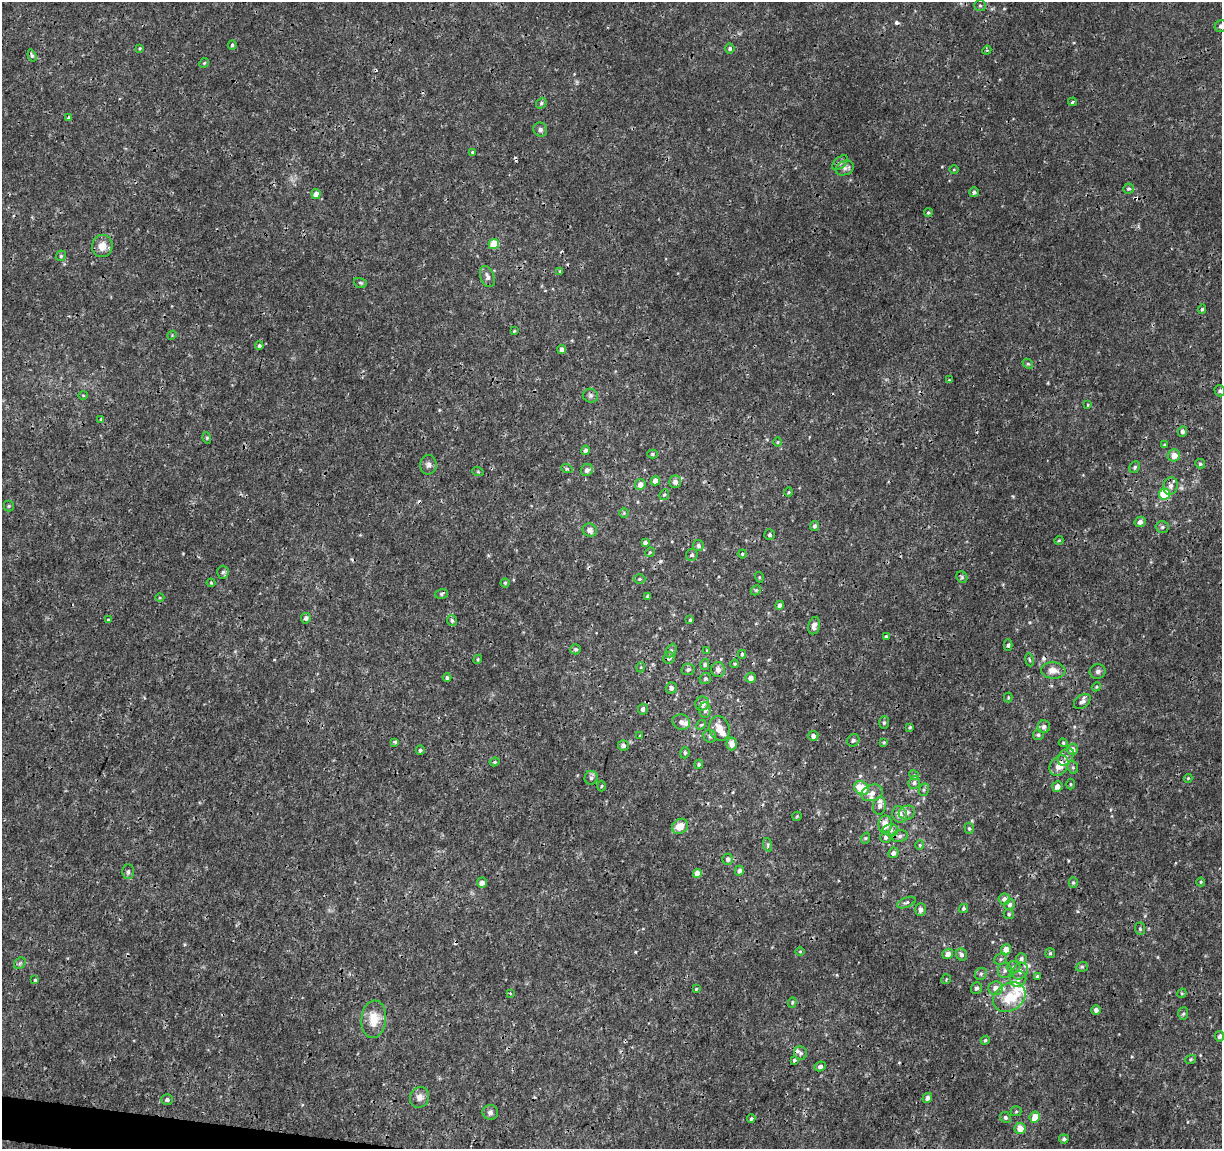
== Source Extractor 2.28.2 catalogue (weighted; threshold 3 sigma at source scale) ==
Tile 7 of 4 x 4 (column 3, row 2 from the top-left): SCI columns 2443-3662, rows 2518-3664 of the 4892 x 5096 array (HDU 1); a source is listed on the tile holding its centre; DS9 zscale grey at full resolution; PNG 1224 x 1151 px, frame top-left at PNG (2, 2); each listed source drawn as its Kron ellipse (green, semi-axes under 4 px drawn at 4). Shown black and unused: <1% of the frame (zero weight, under 3 of 4 exposures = <1% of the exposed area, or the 3 px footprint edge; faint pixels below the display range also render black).
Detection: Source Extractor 2.28.2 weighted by HDU 2 'WHT'; one run over the whole footprint, this tile lists its part. Background 0.00125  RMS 9.5e-04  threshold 0.00428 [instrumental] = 3 sigma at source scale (4.5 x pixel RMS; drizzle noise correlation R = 1.50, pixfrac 1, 0.0396/0.0396 arcsec/px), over >= 5 px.
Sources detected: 236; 10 cosmic-ray / hot-pixel residue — neither listed nor drawn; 8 inside a brighter listed object's ellipse — not listed separately; the other 218 listed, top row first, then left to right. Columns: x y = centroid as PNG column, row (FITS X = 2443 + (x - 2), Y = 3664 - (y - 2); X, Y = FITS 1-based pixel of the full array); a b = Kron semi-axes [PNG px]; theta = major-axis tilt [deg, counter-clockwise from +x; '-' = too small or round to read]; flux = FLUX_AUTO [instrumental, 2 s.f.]
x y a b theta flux
980 6 6 5 - 0.18
1221 26 6 5 - 0.34
232 45 5 4 - 0.16
140 48 4 3 - 0.1
730 49 5 5 - 0.18
987 50 5 3 - 0.1
32 55 6 4 -71 0.18
204 63 5 4 - 0.12
1073 102 4 3 - 0.12
541 103 6 5 - 0.17
69 118 4 4 - 0.21
540 130 7 6 - 0.27
472 152 4 3 - 0.13
840 163 9 5 42 0.26
845 168 9 7 26 0.36
954 169 5 3 - 0.083
1129 189 5 5 - 0.16
974 192 5 5 - 0.2
316 194 5 4 - 0.57
928 213 4 4 - 0.15
494 244 5 5 - 2.8
102 246 11 10 - 1
61 256 5 4 - 0.13
560 271 4 3 - 0.095
487 276 11 6 -69 0.39
360 283 6 5 - 0.17
1202 309 5 4 - 0.14
514 331 3 3 - 0.097
172 335 5 3 - 0.084
259 346 4 4 - 0.22
562 350 4 4 - 0.41
1028 364 6 4 -41 0.14
949 380 4 3 - 0.087
1220 391 6 5 - 0.19
83 395 5 3 - 0.089
590 396 8 7 - 0.28
1088 405 4 2 - 0.084
101 419 4 4 - 0.12
1182 431 5 4 - 0.34
207 438 5 3 - 0.1
778 442 5 3 - 0.096
1164 445 4 4 - 0.11
585 450 5 4 - 0.31
652 454 5 4 - 0.15
1174 455 6 6 - 0.9
1200 464 5 5 - 0.15
428 465 10 8 88 0.36
1135 467 6 5 - 0.2
567 469 6 3 -18 0.11
587 470 6 6 - 0.37
478 472 6 3 -19 0.1
656 481 5 4 - 0.79
675 482 6 6 - 0.46
640 484 5 5 - 0.64
1171 486 9 7 76 0.46
789 492 4 3 - 0.088
664 494 5 4 - 0.14
1164 494 5 5 - 4.4
9 506 5 5 - 0.11
624 513 4 4 - 0.11
1140 522 5 5 - 0.39
815 526 5 4 - 0.22
1162 527 7 5 2 0.2
590 530 7 6 - 0.43
770 535 5 5 - 0.2
1059 540 4 3 - 0.079
645 543 4 4 - 0.25
698 545 5 5 - 0.23
650 552 5 4 - 0.11
742 554 4 4 - 0.12
692 555 6 5 - 0.22
223 572 6 5 - 0.21
759 577 5 3 - 0.089
962 577 6 5 - 0.15
639 579 6 5 - 0.15
211 583 4 4 - 0.094
505 583 4 4 - 0.12
756 590 6 4 44 0.14
441 594 6 5 - 0.19
648 596 4 3 - 0.17
160 598 4 3 - 0.086
780 605 4 4 - 0.45
306 618 5 5 - 0.26
108 620 3 3 - 0.099
452 620 5 5 - 0.26
690 620 4 3 - 0.12
814 625 9 5 77 0.42
886 637 3 3 - 0.14
1008 645 5 4 - 0.19
576 649 5 5 - 0.22
707 650 4 2 - 0.077
671 651 7 5 64 0.21
742 654 4 4 - 0.13
669 658 6 5 - 0.32
478 659 4 3 - 0.096
1029 660 6 3 -80 0.11
705 664 5 4 - 0.16
735 664 4 3 - 0.095
641 667 5 3 - 0.094
688 669 6 5 - 0.24
718 670 7 7 - 0.51
1053 670 12 8 -3 0.8
1098 671 8 7 - 0.3
447 678 4 4 - 0.21
751 678 5 5 - 0.52
705 679 6 5 - 0.18
1096 687 5 3 - 0.098
671 688 6 5 - 0.38
1008 697 5 4 - 0.11
1082 701 9 6 37 0.37
702 704 7 6 - 0.71
643 709 5 5 - 0.28
705 710 8 5 90 0.29
681 722 9 7 -21 0.41
884 723 6 5 - 0.18
701 725 5 4 - 0.12
910 727 4 3 - 0.12
1044 727 6 6 - 0.33
719 728 12 10 -72 1.2
1038 735 5 5 - 0.18
640 736 4 3 - 0.091
710 736 6 6 - 0.22
813 736 5 5 - 0.4
853 740 6 6 - 0.26
395 742 4 2 - 0.2
884 742 3 3 - 0.093
1063 743 4 4 - 0.11
732 744 6 5 - 0.59
623 745 5 5 - 0.28
1072 749 5 5 - 0.55
420 750 4 4 - 0.18
685 753 6 4 71 0.14
1066 757 10 6 52 0.43
495 762 5 3 - 0.14
699 764 5 4 - 0.14
1059 765 11 8 53 1.2
1073 767 6 5 - 0.17
914 775 5 4 - 0.13
591 778 7 6 - 0.29
1188 778 4 4 - 0.088
914 783 6 5 - 0.25
1070 784 5 3 - 0.092
601 786 5 3 - 0.1
1057 787 5 5 - 0.59
861 788 8 6 -31 2.2
924 790 6 5 - 0.15
872 793 11 8 19 0.6
880 806 9 6 81 0.45
907 813 8 7 - 0.42
899 815 8 7 - 0.75
797 816 5 4 - 0.1
885 824 9 6 87 1.3
680 826 8 7 - 1.3
969 828 5 4 - 0.14
891 830 7 6 - 0.32
900 836 8 6 17 0.26
885 837 5 5 - 0.26
866 838 6 3 70 0.12
768 845 7 4 -72 0.19
920 845 5 4 - 0.12
893 853 5 5 - 0.37
728 859 5 5 - 0.3
128 871 7 5 88 0.24
739 871 5 4 - 0.35
697 873 4 4 - 0.81
1073 882 5 4 - 0.15
1201 882 4 4 - 0.1
482 883 5 5 - 0.52
1004 899 6 5 - 0.49
906 903 10 5 22 0.24
1010 905 6 5 - 0.27
921 909 6 5 - 0.36
963 909 5 4 - 0.16
1009 914 5 5 - 0.15
1140 929 6 5 - 0.15
1006 949 5 5 - 1
800 951 5 3 - 0.08
1050 953 5 5 - 0.14
948 954 5 5 - 0.55
961 954 6 5 - 0.29
1000 959 7 5 22 0.22
1021 959 5 5 - 0.25
20 963 6 5 - 0.18
1014 967 7 5 0 0.26
1082 967 6 4 20 0.15
1005 971 8 6 75 0.29
1020 971 9 7 55 0.43
981 974 6 5 - 0.19
1037 976 4 3 - 0.14
946 979 5 3 - 0.092
1018 979 8 7 - 0.44
35 980 4 3 - 0.14
976 988 6 5 - 0.25
996 988 7 6 - 0.75
696 989 4 3 - 0.078
510 993 4 3 - 0.087
1182 993 5 4 - 0.093
1009 997 17 13 35 2.5
792 1002 5 4 - 0.13
1096 1010 5 4 - 0.33
1183 1014 6 5 - 0.16
374 1019 19 12 85 1.7
1219 1036 5 4 - 0.25
985 1040 4 4 - 0.13
801 1053 7 6 - 0.24
1191 1059 5 3 - 0.12
794 1060 3 3 - 0.23
820 1066 6 4 24 0.29
419 1097 10 9 - 0.57
927 1098 5 4 - 0.29
167 1099 6 5 - 0.24
1016 1111 5 5 - 0.13
490 1112 8 7 - 0.34
1005 1117 5 5 - 0.21
1035 1117 6 5 - 1.3
751 1118 4 3 - 0.15
1020 1128 5 5 - 1
1064 1139 5 4 - 0.21
Overlapping masked pixels (flux is a lower limit): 3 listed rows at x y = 494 244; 1171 486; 1059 765
Isophote crosses this tile's border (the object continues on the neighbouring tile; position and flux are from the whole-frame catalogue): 1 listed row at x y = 1221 26